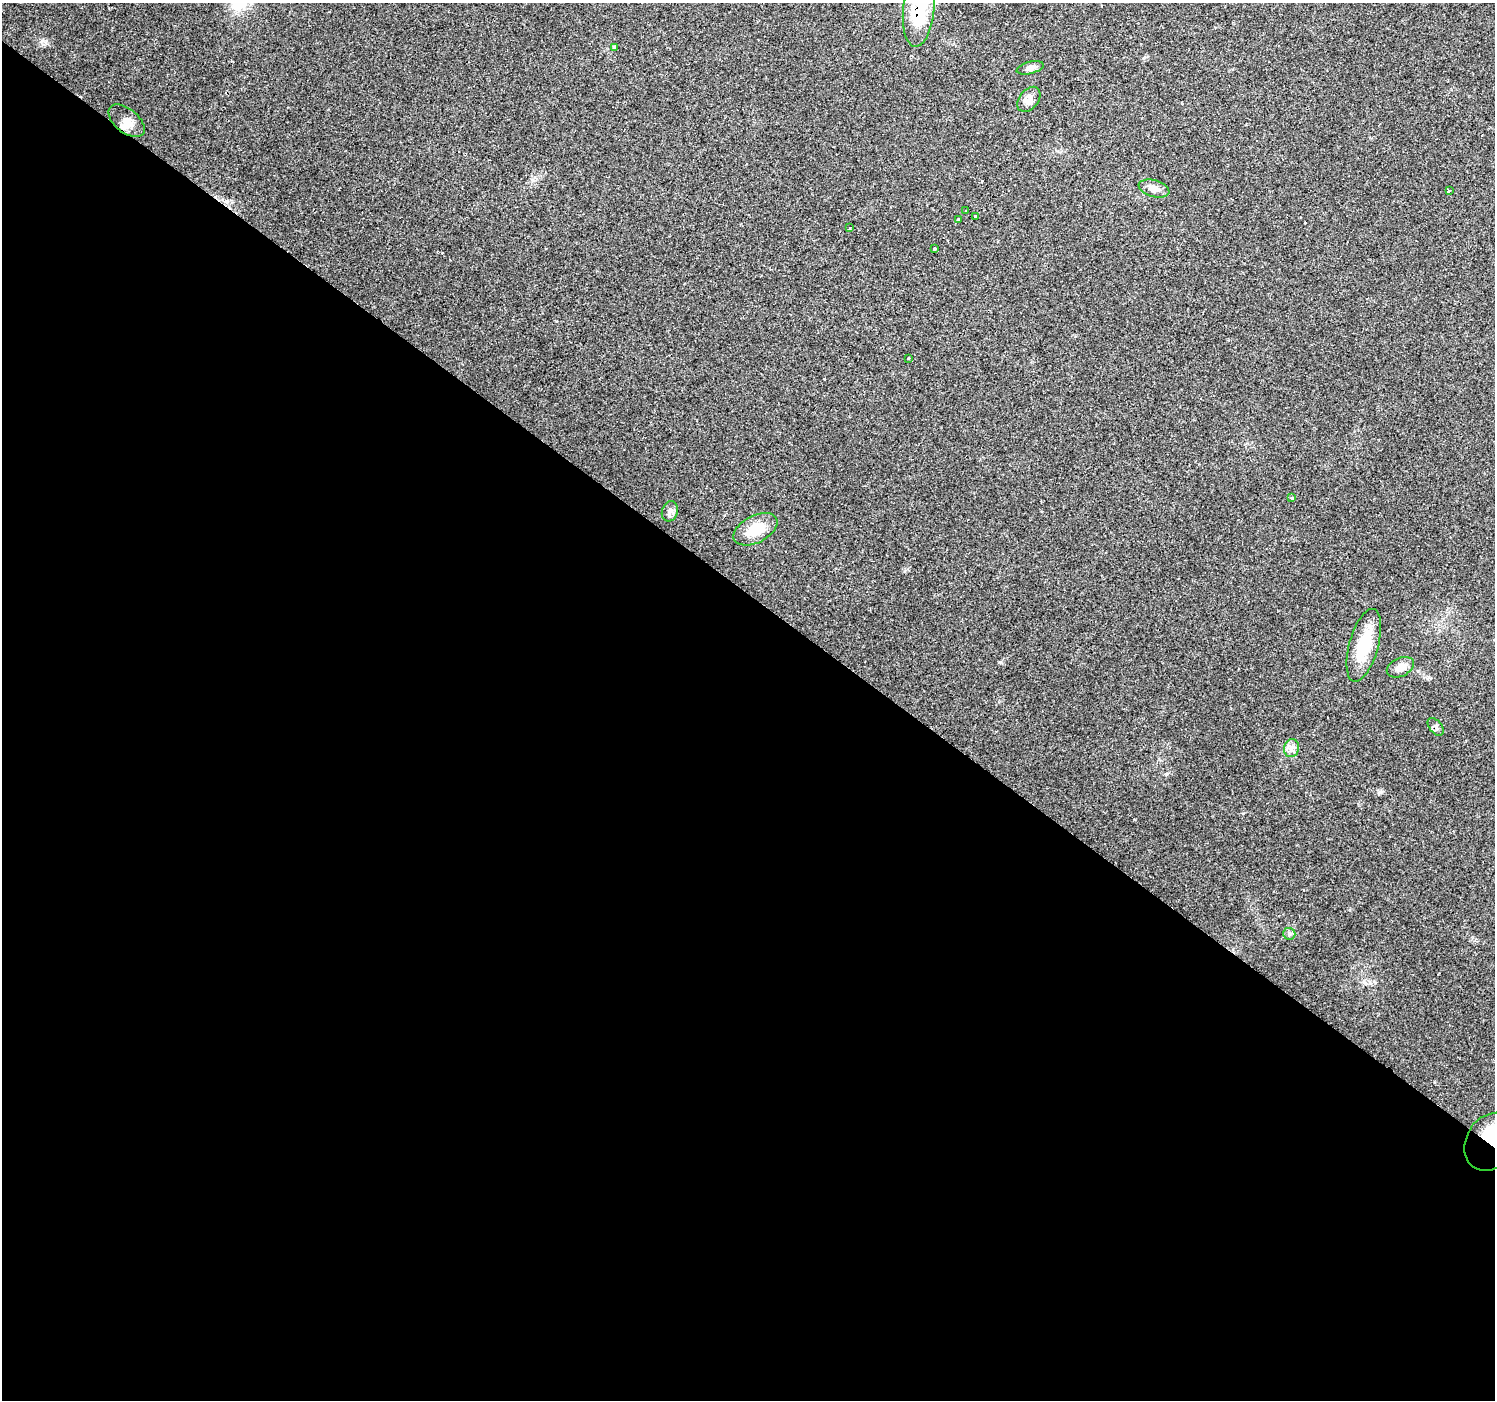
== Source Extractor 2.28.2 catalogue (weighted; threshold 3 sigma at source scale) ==
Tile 14 of 4 x 4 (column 2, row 4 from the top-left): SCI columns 1494-2986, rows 175-1572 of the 5976 x 6010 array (HDU 1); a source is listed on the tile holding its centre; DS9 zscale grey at full resolution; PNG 1497 x 1402 px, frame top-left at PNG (2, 3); each listed source drawn as its Kron ellipse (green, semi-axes under 4 px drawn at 4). Shown black and unused: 58% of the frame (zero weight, under 2 of 3 exposures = <1% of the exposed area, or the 3 px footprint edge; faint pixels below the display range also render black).
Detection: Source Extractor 2.28.2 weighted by HDU 2 'WHT'; one run over the whole footprint, this tile lists its part. Background 0.0614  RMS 0.0046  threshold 0.0205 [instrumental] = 3 sigma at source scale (4.5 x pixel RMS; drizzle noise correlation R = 1.50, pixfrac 1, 0.0396/0.0396 arcsec/px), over >= 5 px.
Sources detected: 25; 3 cosmic-ray / hot-pixel residue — neither listed nor drawn; the other 22 listed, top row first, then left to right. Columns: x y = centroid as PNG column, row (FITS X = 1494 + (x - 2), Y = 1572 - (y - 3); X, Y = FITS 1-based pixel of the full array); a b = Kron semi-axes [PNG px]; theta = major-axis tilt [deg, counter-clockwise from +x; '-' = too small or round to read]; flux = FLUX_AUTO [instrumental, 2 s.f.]
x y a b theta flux
919 10 36 15 84 26
615 48 4 3 - 1.7
1030 68 14 6 15 2.4
1029 99 14 9 51 3.6
127 121 21 12 -39 5
1154 188 16 8 -16 3
1449 191 3 3 - 6.3
966 210 3 3 - 1.2
975 216 3 3 - 1.9
958 219 3 3 - 1.7
850 228 4 3 - 11
934 248 3 3 - 1
908 358 3 3 - 3.3
1292 498 4 3 - 0.72
670 511 10 7 69 1.8
755 529 24 13 27 11
1364 645 37 14 74 16
1400 667 14 9 25 3.8
1436 727 10 6 -52 1.5
1292 748 9 7 81 2.2
1289 934 6 6 - 1
1490 1142 30 24 58 37
Overlapping masked pixels (flux is a lower limit): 3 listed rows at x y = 919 10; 1436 727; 1490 1142
Isophote crosses this tile's border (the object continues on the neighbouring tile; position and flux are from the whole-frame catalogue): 2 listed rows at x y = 919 10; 1490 1142
Unlisted compact peaks at least as high as the median listed source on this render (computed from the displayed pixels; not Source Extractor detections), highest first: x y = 1000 662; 1380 792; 42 41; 905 571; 1166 774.